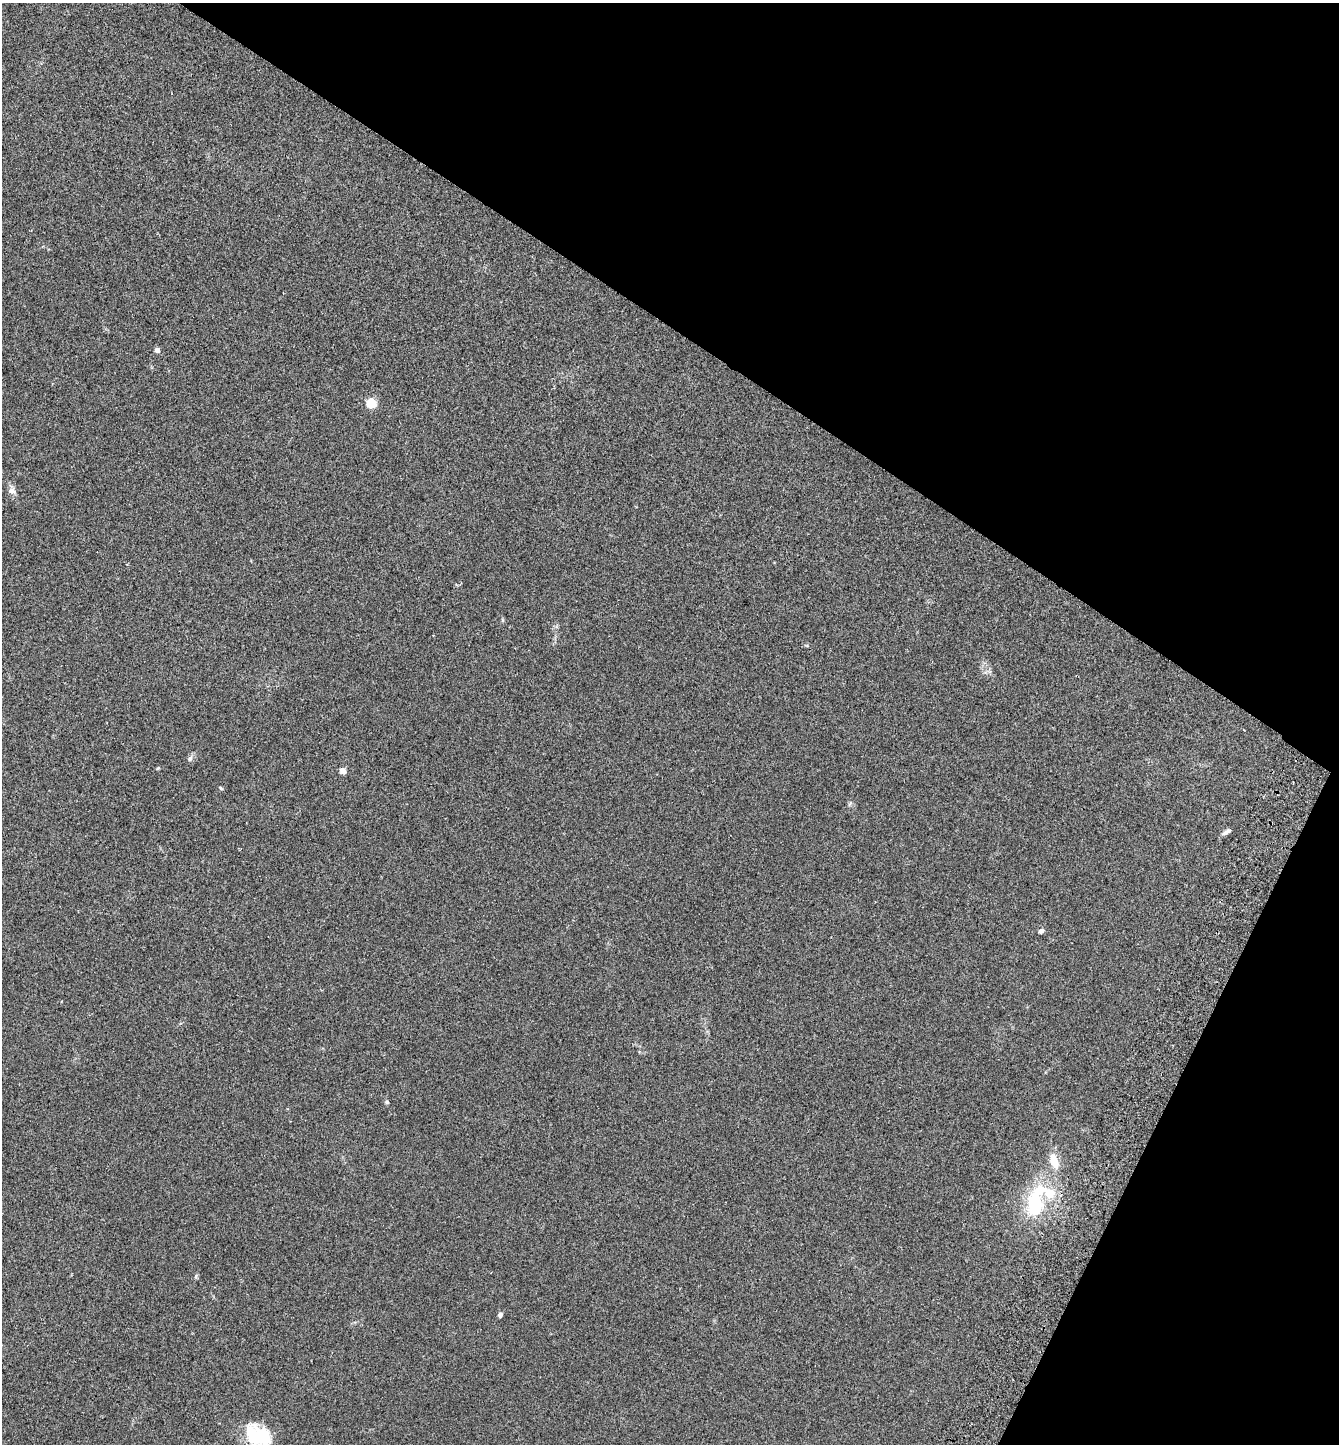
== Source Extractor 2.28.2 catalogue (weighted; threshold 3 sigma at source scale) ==
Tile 8 of 4 x 4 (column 4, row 2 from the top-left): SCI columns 4214-5550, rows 2922-4363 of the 5887 x 5839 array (HDU 1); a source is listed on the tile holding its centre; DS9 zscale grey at full resolution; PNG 1341 x 1446 px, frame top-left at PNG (2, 3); no overlay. Shown black and unused: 29% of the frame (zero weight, under 2 of 3 exposures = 3% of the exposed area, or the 3 px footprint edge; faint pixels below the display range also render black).
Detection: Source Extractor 2.28.2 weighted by HDU 2 'WHT'; one run over the whole footprint, this tile lists its part. Background 0.0585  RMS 0.0077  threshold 0.0346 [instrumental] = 3 sigma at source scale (4.5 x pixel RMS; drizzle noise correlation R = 1.50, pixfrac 1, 0.05/0.05 arcsec/px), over >= 5 px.
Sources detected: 18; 3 inside a brighter object's white glare — not listed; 1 inside a brighter listed object's ellipse — not listed separately; the other 14 listed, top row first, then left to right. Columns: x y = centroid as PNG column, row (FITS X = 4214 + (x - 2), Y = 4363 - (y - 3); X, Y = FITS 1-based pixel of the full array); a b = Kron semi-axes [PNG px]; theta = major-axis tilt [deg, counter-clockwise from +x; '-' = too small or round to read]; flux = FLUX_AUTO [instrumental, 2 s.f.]
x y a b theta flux
157 350 5 4 - 4.4
371 403 5 5 - 42
12 491 10 7 -14 3.2
503 620 6 4 -89 0.86
190 758 8 5 63 1.8
343 771 5 4 - 7.4
221 788 5 3 - 0.88
1226 832 12 5 32 2.6
1041 931 7 6 - 1.9
387 1102 5 5 - 1.3
1054 1161 15 8 -69 13
1034 1202 28 16 89 42
500 1315 6 5 - 2
257 1437 26 21 -63 26
Isophote crosses this tile's border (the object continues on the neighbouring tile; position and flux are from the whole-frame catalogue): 1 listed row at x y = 257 1437
Unlisted compact peaks at least as high as the median listed source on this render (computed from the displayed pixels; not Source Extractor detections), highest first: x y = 196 1276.